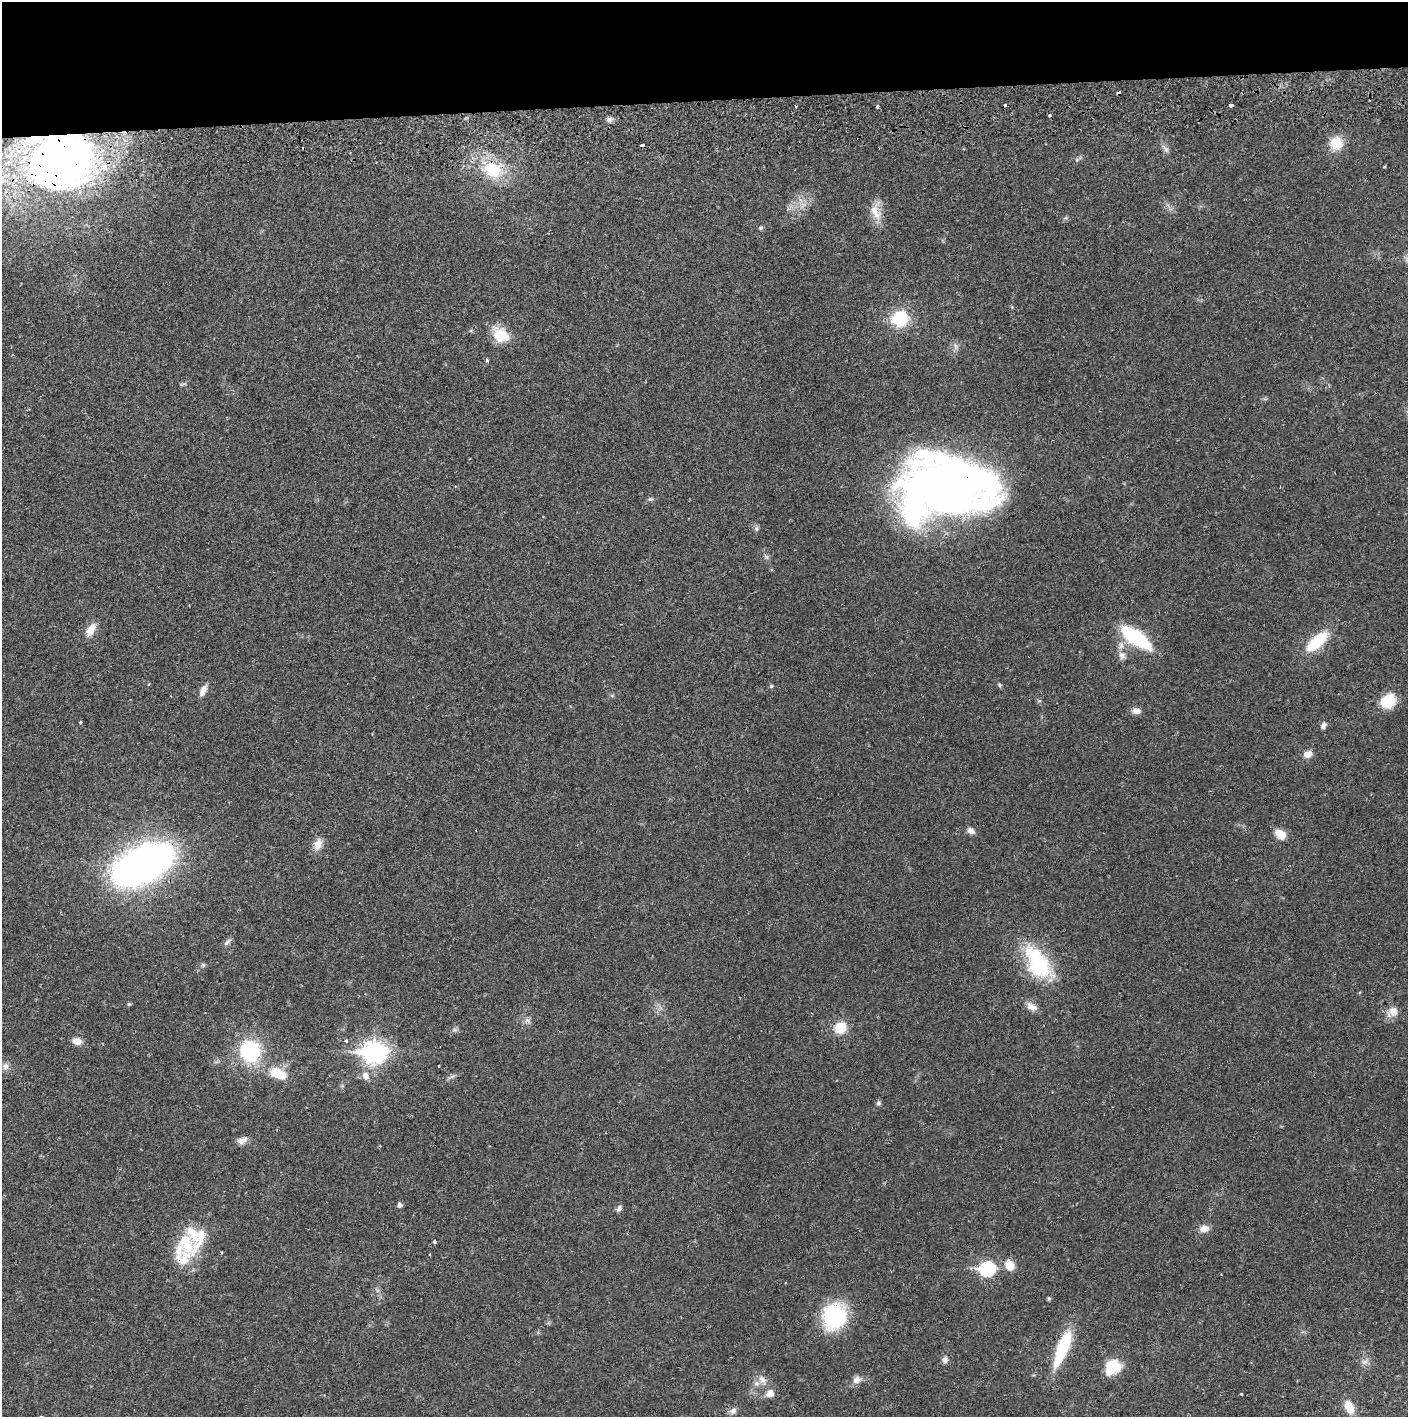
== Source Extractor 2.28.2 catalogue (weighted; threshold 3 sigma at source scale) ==
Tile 2 of 3 x 3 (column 2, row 1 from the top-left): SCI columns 1410-2815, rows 2887-4301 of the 4228 x 4359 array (HDU 1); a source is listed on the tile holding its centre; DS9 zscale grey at full resolution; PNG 1410 x 1419 px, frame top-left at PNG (2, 2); no overlay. Shown black and unused: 7% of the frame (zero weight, under 2 of 3 exposures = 3% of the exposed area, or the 3 px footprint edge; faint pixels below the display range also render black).
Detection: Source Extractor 2.28.2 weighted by HDU 2 'WHT'; one run over the whole footprint, this tile lists its part. Background 0.0214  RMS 0.0035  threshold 0.0156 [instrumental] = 3 sigma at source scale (4.5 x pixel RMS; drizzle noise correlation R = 1.50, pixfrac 1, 0.05/0.05 arcsec/px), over >= 5 px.
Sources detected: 80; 2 inside a brighter object's white glare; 2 cosmic-ray / hot-pixel residue — not listed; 5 inside a brighter listed object's ellipse — not listed separately; the other 71 listed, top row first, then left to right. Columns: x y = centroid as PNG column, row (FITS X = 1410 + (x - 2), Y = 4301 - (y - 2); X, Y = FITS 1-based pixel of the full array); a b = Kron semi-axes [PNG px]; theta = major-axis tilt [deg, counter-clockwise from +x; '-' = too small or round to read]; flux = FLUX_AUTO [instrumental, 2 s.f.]
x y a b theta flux
1005 105 3 3 - 0.61
1231 105 4 3 - 1.9
877 106 4 3 - 0.7
609 119 8 7 - 1.1
1336 143 13 12 - 8.1
642 145 4 3 - 2.4
1165 148 14 5 -52 1.3
60 158 71 62 9 210
493 169 22 18 -18 16
875 212 24 11 -61 5
761 228 6 5 - 0.57
900 318 17 15 10 15
501 335 22 17 -44 7.9
487 360 5 4 - 0.48
182 384 8 3 14 0.52
942 488 88 56 4 280
650 499 7 5 -9 0.61
90 630 18 9 63 3.9
1136 638 26 10 -35 35
1317 641 25 11 42 15
1122 655 11 9 -52 1.9
149 684 4 3 - 0.27
999 685 6 5 - 0.56
771 686 5 4 - 0.61
203 690 14 6 63 2.4
1388 701 15 13 31 9.8
1136 711 10 7 -6 2
80 722 4 3 - 0.4
1323 725 8 6 61 1.2
1307 754 12 9 20 2.3
971 831 10 7 -32 1.7
1280 834 12 8 -39 4.6
318 844 15 10 68 3.3
143 865 39 19 27 280
227 942 13 5 44 1
1038 963 50 26 -56 25
129 1004 5 5 - 0.42
1032 1007 16 9 -31 2.5
1393 1011 15 13 36 3.1
528 1020 10 5 -39 1.1
840 1028 12 11 - 7.8
77 1041 13 9 -3 2.3
346 1041 4 3 - 0.66
250 1051 25 23 -81 23
374 1052 10 8 1 220
5 1066 9 9 - 1.8
439 1066 3 2 - 0.69
278 1074 25 13 -24 8.7
365 1076 11 9 -64 2.3
879 1103 7 5 0 0.66
242 1140 13 8 17 2.2
400 1205 5 5 - 1.2
619 1209 9 6 57 1.2
1204 1229 11 8 11 2.6
434 1241 5 3 - 0.55
186 1244 39 24 -45 15
430 1255 3 2 - 0.59
1009 1265 11 9 -55 4.5
987 1269 8 7 - 51
1049 1298 6 5 - 0.45
834 1316 23 20 70 33
1062 1348 40 11 69 20
945 1360 8 7 - 1.3
1365 1362 9 7 24 1.4
1113 1367 19 15 36 8.5
762 1379 15 8 -52 2.4
857 1380 12 10 26 2.3
770 1394 9 7 24 2.7
1241 1394 3 2 - 1.1
1349 1407 15 9 -66 5.1
733 1411 10 7 43 1.4
Overlapping masked pixels (flux is a lower limit): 3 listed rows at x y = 60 158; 942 488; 143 865
Isophote crosses this tile's border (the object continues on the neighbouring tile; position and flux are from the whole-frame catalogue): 1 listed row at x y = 60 158